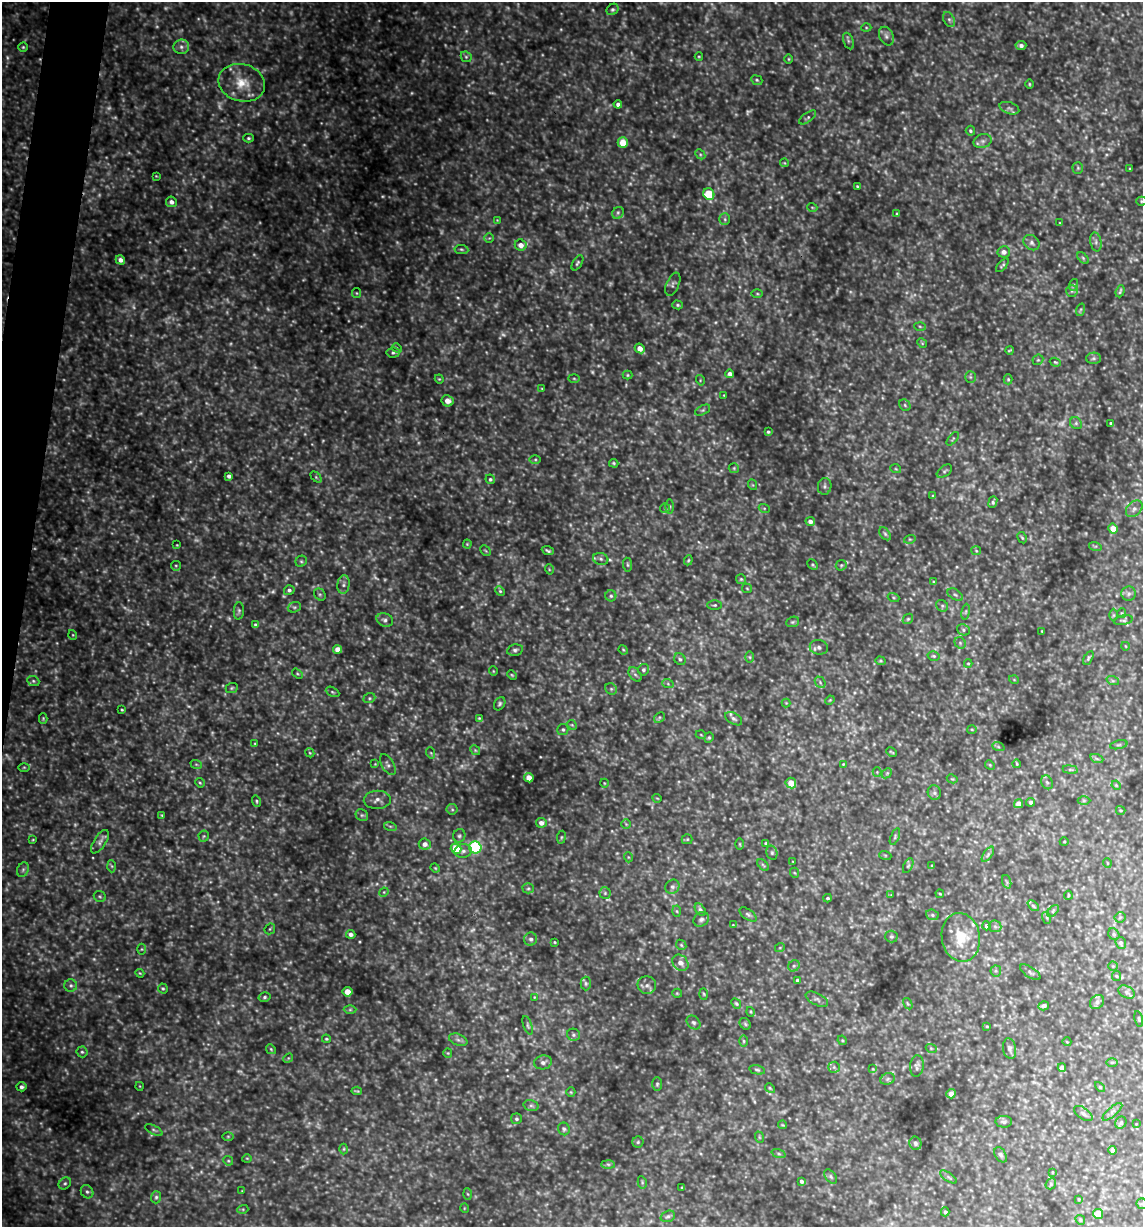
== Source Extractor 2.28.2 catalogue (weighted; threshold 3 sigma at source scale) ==
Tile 11 of 4 x 4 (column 3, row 3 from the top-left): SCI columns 2400-3540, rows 1225-2449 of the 4916 x 4899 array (HDU 1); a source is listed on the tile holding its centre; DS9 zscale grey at full resolution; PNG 1145 x 1229 px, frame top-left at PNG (2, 2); each listed source drawn as its Kron ellipse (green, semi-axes under 4 px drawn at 4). Shown black and unused: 2% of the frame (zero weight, under 3 of 4 exposures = <1% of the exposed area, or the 3 px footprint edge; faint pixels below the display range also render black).
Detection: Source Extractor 2.28.2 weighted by HDU 2 'WHT'; one run over the whole footprint, this tile lists its part. Background 0.424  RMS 0.053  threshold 0.239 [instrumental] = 3 sigma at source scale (4.5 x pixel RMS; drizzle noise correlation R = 1.50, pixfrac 1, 0.05/0.05 arcsec/px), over >= 5 px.
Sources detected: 507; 122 too faint to see at this stretch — neither listed nor drawn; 8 inside a brighter listed object's ellipse — not listed separately; the other 377 listed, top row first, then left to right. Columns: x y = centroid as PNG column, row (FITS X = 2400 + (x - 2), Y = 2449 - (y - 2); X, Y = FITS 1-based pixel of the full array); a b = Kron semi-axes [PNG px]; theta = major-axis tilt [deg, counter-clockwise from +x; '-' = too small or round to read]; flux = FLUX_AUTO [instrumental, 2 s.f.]
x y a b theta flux
612 9 6 5 - 11
949 19 8 5 -63 13
866 27 5 3 - 5.4
886 36 10 7 -64 20
848 41 9 5 -68 12
1021 46 5 4 - 17
23 47 4 4 - 6.9
181 47 8 7 - 22
699 56 4 3 - 4.6
466 57 6 5 - 9.3
789 59 5 3 - 4.9
757 80 6 4 -24 7.4
242 83 23 18 -16 130
1029 84 4 3 - 5
618 104 4 4 - 19
1009 108 10 5 -19 16
808 117 10 4 36 10
970 131 5 4 - 8.8
248 138 5 4 - 8.5
983 141 9 7 15 20
623 143 5 5 - 99
700 154 6 4 -45 8.4
784 163 4 4 - 4.9
1078 168 5 5 - 8
1130 169 3 2 - 4.5
156 176 4 3 - 4.3
857 186 3 2 - 5.8
709 194 6 5 - 210
1141 201 5 4 - 6.6
171 202 5 5 - 22
812 207 5 3 - 4.9
618 213 6 5 - 11
897 214 3 3 - 9.2
725 219 6 5 - 10
497 220 4 4 - 4.4
1060 223 4 2 - 3.4
489 238 5 4 - 6.4
1096 242 9 5 -78 17
1032 243 9 7 -38 19
521 245 6 5 - 32
461 249 7 4 -7 9.3
1004 252 6 5 - 23
1083 258 7 4 -46 8.7
120 260 5 4 - 26
577 263 8 4 58 10
1002 265 8 3 48 8.2
673 284 12 6 66 16
1073 285 6 4 71 6.9
1072 291 6 5 - 9.2
1120 291 6 3 71 7.3
356 293 5 4 - 6.2
757 294 6 4 -1 6.3
678 305 5 4 - 7.8
1080 310 6 4 71 7.6
920 326 6 4 -3 6.3
922 343 5 4 - 6
397 348 5 4 - 6.8
640 348 5 4 - 47
1009 350 4 2 - 4.8
393 353 7 5 5 10
1093 358 7 5 1 11
1038 360 6 5 - 6.9
1055 362 5 3 - 6.2
730 374 4 4 - 21
627 375 5 4 - 5.9
970 377 5 5 - 8
574 378 6 4 -2 6.4
439 379 4 4 - 5
1008 379 5 4 - 6.6
700 380 5 3 - 5.3
542 389 4 3 - 4.9
724 395 3 2 - 3.7
447 401 6 5 - 39
905 405 6 5 - 9.3
703 410 8 4 26 9.8
1076 423 6 5 - 11
1111 423 3 2 - 6
768 432 3 3 - 7.8
953 439 8 3 50 6.4
535 459 5 3 - 6.7
614 463 5 3 - 6.3
734 468 5 5 - 6.9
896 469 5 3 - 4.9
944 471 9 5 37 10
229 476 4 4 - 18
316 477 6 4 -46 7
490 479 5 4 - 9.6
753 485 5 3 - 4.7
825 486 8 6 80 13
933 496 4 3 - 5.2
993 502 6 4 69 10
669 506 7 3 -89 8.2
665 508 5 5 - 6.7
764 508 5 3 - 5.5
1134 509 9 6 47 21
810 521 5 4 - 24
1113 529 5 4 - 55
885 534 7 4 -54 10
1022 538 6 4 -61 8
910 539 6 3 17 6.1
467 544 4 4 - 5.4
177 545 3 2 - 3.9
1095 546 6 4 -17 7
485 551 6 3 -45 5.2
548 551 6 3 -23 9.5
976 551 5 4 - 5.6
601 559 8 6 -16 13
688 560 5 4 - 6.7
301 561 6 5 - 9.2
628 565 7 4 -84 8.9
813 565 6 3 -45 6.6
841 565 6 5 - 8.2
176 566 5 4 - 6.4
549 569 5 3 - 4.7
741 579 5 5 - 7.2
934 582 4 3 - 5
344 585 9 6 83 20
747 588 5 4 - 5.7
289 590 5 5 - 14
500 591 5 4 - 7.1
320 594 6 5 - 8.7
1129 594 7 7 - 16
955 595 8 5 -32 13
611 596 5 5 - 10
893 598 6 3 -19 5.1
715 605 7 4 1 8
942 606 6 5 - 10
294 607 7 5 18 10
239 611 9 5 85 11
966 612 8 4 81 10
1122 613 4 4 - 5.2
1113 615 6 4 89 6.6
908 619 6 4 44 7.9
385 620 8 6 -21 17
1123 620 9 5 11 11
793 622 7 5 20 9.2
255 625 4 4 - 9.1
963 630 6 5 - 11
1042 631 3 2 - 4
73 635 5 3 - 4.4
960 643 6 5 - 10
1125 646 4 2 - 3.9
819 647 9 7 -11 19
337 649 4 4 - 43
515 650 8 5 11 14
623 650 5 4 - 6.1
934 656 6 4 -15 7.9
750 657 6 4 -89 7
1088 658 7 4 61 9.4
680 659 6 5 - 11
880 661 5 4 - 7
968 663 4 4 - 5.9
643 670 6 5 - 12
493 671 5 3 - 4.2
297 674 6 4 -34 6.9
635 674 8 5 -52 14
512 675 5 4 - 6.3
1014 680 5 3 - 4.2
33 681 6 5 - 9.1
1113 681 6 4 -18 7.9
820 682 6 4 -49 12
668 684 6 4 -19 7.6
232 688 6 4 22 8.6
611 689 6 5 - 10
332 692 7 4 -28 8
369 698 6 5 - 8.3
830 700 5 4 - 5.2
786 703 4 4 - 5
500 704 7 5 59 11
122 710 3 2 - 5.6
479 718 4 4 - 5.8
659 718 6 4 47 8.7
43 719 5 4 - 6.8
734 719 9 5 -32 15
572 725 5 4 - 6.5
563 729 5 5 - 9.7
972 729 5 3 - 5
701 735 5 3 - 4.3
709 738 5 4 - 7.7
255 744 4 3 - 4.7
1119 745 9 3 13 7.1
998 746 6 4 -21 7.1
475 750 5 4 - 7.4
892 752 6 2 -27 5.7
310 753 5 3 - 4.8
431 753 5 3 - 5.5
1097 759 7 4 -19 8.7
196 764 6 3 -19 6.5
375 764 4 4 - 4.1
843 764 4 3 - 4.3
1017 764 4 3 - 5.1
388 765 11 6 -59 17
990 765 5 4 - 5.8
24 767 5 3 - 6
1070 770 7 4 -8 7.9
877 772 4 4 - 5.7
887 773 6 4 44 7.4
529 778 5 4 - 63
952 779 5 4 - 5.6
1047 782 7 5 -66 11
200 783 5 4 - 6.4
604 783 4 3 - 4.1
791 783 5 5 - 70
1116 785 5 3 - 4.9
934 793 7 6 - 14
657 798 4 3 - 3.9
377 800 13 9 1 27
256 801 6 4 -72 7
1084 801 6 4 0 6.9
1030 802 4 4 - 9.5
1019 804 4 4 - 43
452 809 5 5 - 8.5
1121 810 5 3 - 5
162 815 4 3 - 5.7
362 815 6 5 - 11
541 823 5 5 - 24
626 824 5 5 - 6.8
390 826 6 4 -18 7.9
204 836 5 5 - 8.3
459 836 7 6 - 11
561 837 6 3 81 5.6
895 837 9 3 69 8.4
687 839 5 5 - 6.5
33 840 3 3 - 4.5
100 842 13 6 57 22
1064 842 4 3 - 4.5
766 843 4 3 - 5.6
425 844 6 5 - 26
740 844 5 3 - 5.1
475 847 6 6 - 740
456 849 5 5 - 150
463 851 8 7 - 20
772 853 7 5 -76 11
988 854 9 4 55 13
885 855 6 4 -19 6.4
628 857 5 3 - 4.5
793 862 3 2 - 3.8
1107 863 5 3 - 3.9
763 865 7 4 -45 7
112 866 6 4 -87 7.9
908 866 8 4 62 9.5
932 866 4 3 - 4.2
435 868 5 4 - 5.4
23 870 7 5 69 12
795 873 5 3 - 4.5
1007 882 7 4 -71 10
672 887 7 6 - 15
528 888 5 5 - 8.5
384 892 5 4 - 5
605 893 6 5 - 9.6
940 894 4 4 - 5.5
891 895 4 4 - 4.1
1068 895 4 2 - 5.3
100 896 6 5 - 9
828 898 4 3 - 7
1033 906 6 3 -44 7.5
700 910 7 4 -54 11
677 911 5 3 - 5.7
1053 911 7 4 47 9.4
748 914 10 5 -37 12
932 915 6 5 - 11
1120 917 5 5 - 7.2
1047 918 6 4 -72 7.7
701 919 8 6 41 15
733 925 3 3 - 3.5
986 926 4 4 - 13
995 926 6 6 - 11
270 929 6 5 - 7.6
351 934 5 4 - 19
1114 934 6 5 - 10
891 937 6 6 - 11
961 937 24 19 -80 170
531 939 6 6 - 15
555 942 3 2 - 4.7
1121 943 6 5 - 12
681 945 6 4 -47 7.1
780 947 5 3 - 4.4
142 949 5 3 - 5.4
680 963 9 7 -45 35
794 966 6 5 - 11
1113 966 4 4 - 5.7
996 971 5 5 - 8.9
1030 972 12 5 -34 13
140 973 4 3 - 5.5
1116 976 5 4 - 6
797 980 3 3 - 7.5
586 983 7 5 -88 10
71 985 6 6 - 13
647 985 9 8 - 23
163 988 5 4 - 8
347 992 5 4 - 57
1126 992 9 5 -28 15
677 993 5 4 - 6.1
704 994 5 3 - 6.2
265 997 6 5 - 9.9
534 997 3 2 - 3.4
817 999 12 6 -26 18
1097 1002 8 6 47 18
736 1004 5 4 - 7.7
908 1004 6 3 -58 6.3
1044 1006 5 4 - 15
350 1010 6 4 1 8.1
751 1012 5 3 - 4.6
1139 1019 8 3 -78 6.5
694 1022 8 6 -44 13
745 1024 6 5 - 8.5
528 1025 10 4 -70 10
987 1026 3 2 - 4.5
573 1035 6 6 - 11
326 1039 4 3 - 6.1
458 1040 9 5 -21 16
842 1040 5 4 - 5.8
744 1041 5 3 - 6.6
1067 1042 4 3 - 3.6
931 1048 5 3 - 5.1
271 1049 5 4 - 6.4
1009 1049 10 6 -80 18
82 1052 5 5 - 10
448 1053 4 4 - 5.6
288 1058 5 4 - 6.2
543 1062 9 7 11 21
1112 1062 6 4 1 6.3
917 1066 11 7 85 17
834 1067 6 5 - 9
1062 1067 4 4 - 23
873 1069 4 4 - 6.3
757 1070 8 4 -12 9.4
888 1079 7 5 22 12
657 1084 7 5 89 9.4
139 1086 4 3 - 3.7
21 1087 5 4 - 17
1100 1087 6 3 -45 6
770 1088 5 4 - 7.1
357 1091 5 2 - 6.7
571 1092 5 4 - 5.7
951 1094 5 4 - 37
531 1105 7 5 -15 11
1112 1112 12 4 41 16
1083 1114 10 5 -35 15
516 1119 5 5 - 9.6
1004 1122 8 6 -2 15
1121 1123 6 5 - 11
1136 1124 2 2 - 2.9
783 1125 4 3 - 4.9
564 1129 6 6 - 11
154 1130 9 4 -26 11
228 1136 6 4 0 6.5
759 1137 6 3 -71 5.5
638 1142 5 5 - 8.8
915 1143 7 6 - 13
344 1149 5 3 - 5.2
1112 1150 4 4 - 23
779 1154 7 3 -19 7.6
1001 1155 8 5 -57 12
247 1158 5 3 - 4.7
228 1161 5 4 - 6.1
608 1164 7 4 -2 10
1052 1172 4 2 - 3.4
831 1176 8 5 -53 11
948 1177 10 4 -34 9.7
801 1181 4 3 - 13
642 1182 6 4 -79 7.4
65 1183 7 5 40 10
1051 1184 6 5 - 8.2
682 1187 4 2 - 3.8
242 1191 3 3 - 3.6
87 1192 7 6 - 13
468 1194 5 4 - 6.4
156 1197 6 5 - 10
1079 1199 3 3 - 4.8
1142 1204 6 5 - 8.1
464 1208 5 3 - 4.1
243 1209 5 3 - 5.2
945 1212 4 4 - 9.4
1098 1214 5 5 - 110
668 1216 7 5 19 13
1080 1220 5 4 - 6.3
Isophote crosses this tile's border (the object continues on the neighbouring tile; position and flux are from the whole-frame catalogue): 2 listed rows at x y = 1141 201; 1142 1204
Unlisted compact peaks at least as high as the median listed source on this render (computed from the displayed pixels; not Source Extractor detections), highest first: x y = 540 757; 870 984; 359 942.